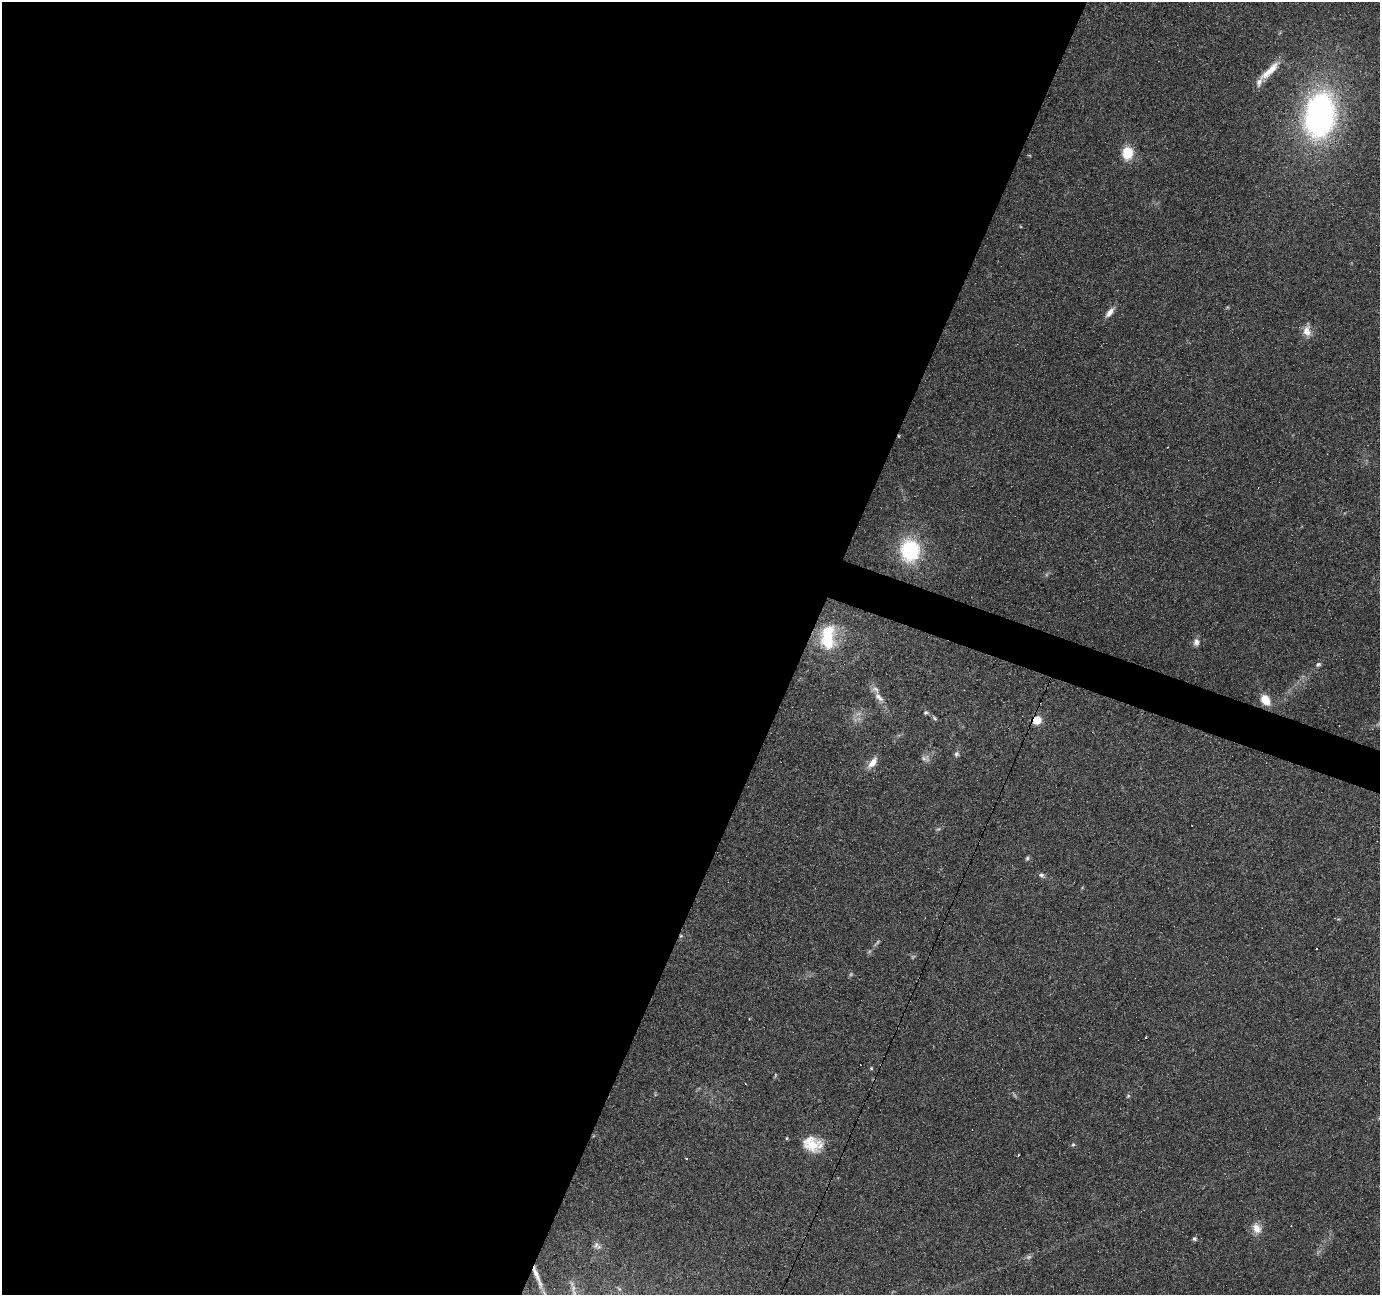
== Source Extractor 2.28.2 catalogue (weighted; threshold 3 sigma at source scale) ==
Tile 5 of 4 x 4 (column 1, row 2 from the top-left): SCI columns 1-1378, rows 2795-4087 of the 5516 x 5653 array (HDU 1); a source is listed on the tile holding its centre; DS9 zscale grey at full resolution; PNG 1382 x 1297 px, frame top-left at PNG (2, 2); no overlay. Shown black and unused: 60% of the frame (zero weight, under 4 of 7 exposures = <1% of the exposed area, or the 3 px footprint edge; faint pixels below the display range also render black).
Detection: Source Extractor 2.28.2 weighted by HDU 2 'WHT'; one run over the whole footprint, this tile lists its part. Background 0.035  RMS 0.0028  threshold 0.0115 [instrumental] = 3 sigma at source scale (4.09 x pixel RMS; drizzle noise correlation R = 1.36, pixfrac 0.8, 0.0396/0.0396 arcsec/px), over >= 5 px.
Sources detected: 43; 3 too faint to see at this stretch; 3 cosmic-ray / hot-pixel residue — not listed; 2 inside a brighter listed object's ellipse — not listed separately; the other 35 listed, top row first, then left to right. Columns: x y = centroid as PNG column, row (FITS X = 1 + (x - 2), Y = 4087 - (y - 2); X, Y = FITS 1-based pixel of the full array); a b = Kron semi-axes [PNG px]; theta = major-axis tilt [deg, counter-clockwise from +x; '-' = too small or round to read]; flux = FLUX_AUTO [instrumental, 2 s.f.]
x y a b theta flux
1270 71 34 8 43 4.3
1320 115 39 26 80 83
1127 153 13 11 83 5.8
1110 312 15 7 51 1.8
1307 331 16 10 -89 2.4
899 436 5 3 - 0.19
910 550 26 21 -88 19
828 637 33 19 88 13
1196 642 10 8 80 1.2
1318 664 7 5 28 0.59
879 697 16 8 -46 2
1266 700 11 8 -51 4.5
926 713 7 6 - 0.54
934 718 9 4 -29 0.49
1037 720 8 7 - 4.2
956 754 7 7 - 0.65
924 758 10 6 -19 0.92
873 762 15 7 51 2.5
1027 858 7 5 68 0.43
1041 875 8 6 -22 0.73
681 936 5 3 - 0.3
877 942 7 4 53 0.47
1317 948 3 2 - 0.54
1146 1037 3 3 - 0.5
871 1068 4 4 - 0.28
1014 1095 10 2 -55 0.39
1128 1096 5 5 - 0.36
812 1144 26 19 -17 6.6
1073 1145 5 4 - 0.4
1018 1155 3 2 - 0.2
686 1159 3 3 - 0.56
1257 1228 15 11 -65 2.6
1194 1239 6 5 - 0.48
596 1245 10 7 60 1.1
537 1276 34 5 -69 3.2
Overlapping masked pixels (flux is a lower limit): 4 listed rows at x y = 899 436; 1037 720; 681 936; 537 1276